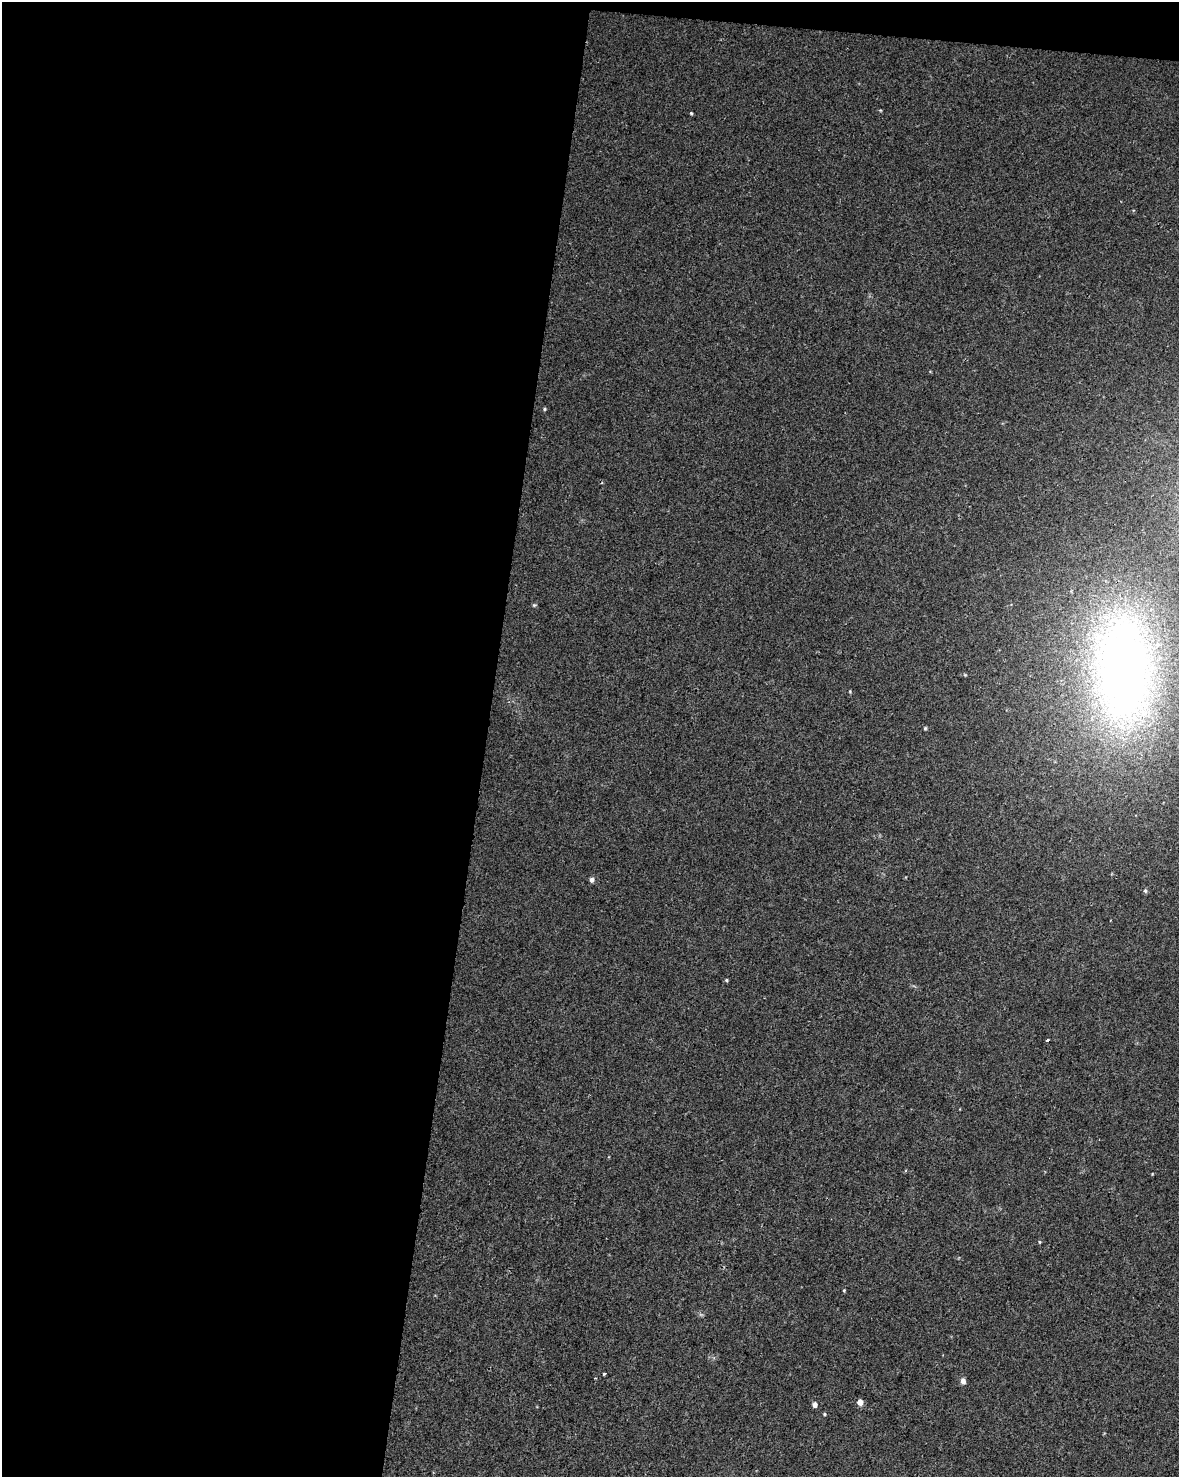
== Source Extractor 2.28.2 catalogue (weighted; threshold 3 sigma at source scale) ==
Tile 1 of 4 x 3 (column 1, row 1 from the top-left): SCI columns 8-1184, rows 3234-4708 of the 4715 x 4936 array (HDU 1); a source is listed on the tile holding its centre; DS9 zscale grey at full resolution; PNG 1181 x 1479 px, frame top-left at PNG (2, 2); no overlay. Shown black and unused: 42% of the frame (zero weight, under 2 of 3 exposures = <1% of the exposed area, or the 3 px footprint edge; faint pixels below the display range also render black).
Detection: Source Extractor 2.28.2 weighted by HDU 2 'WHT'; one run over the whole footprint, this tile lists its part. Background 0.045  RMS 0.0065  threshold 0.0291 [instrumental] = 3 sigma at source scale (4.5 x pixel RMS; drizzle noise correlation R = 1.50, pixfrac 1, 0.0396/0.0396 arcsec/px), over >= 5 px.
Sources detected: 17; all 17 listed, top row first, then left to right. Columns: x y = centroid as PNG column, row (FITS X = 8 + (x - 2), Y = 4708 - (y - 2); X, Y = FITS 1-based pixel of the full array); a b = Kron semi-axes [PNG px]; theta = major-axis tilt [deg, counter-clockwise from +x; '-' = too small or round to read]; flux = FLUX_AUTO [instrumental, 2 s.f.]
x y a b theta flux
691 113 4 4 - 0.71
544 409 5 3 - 0.69
534 605 5 5 - 0.81
1123 669 133 69 -88 420
850 691 5 3 - 0.52
925 728 4 3 - 0.8
592 880 5 5 - 2.3
1145 891 6 5 - 1.1
726 980 4 4 - 0.74
1048 1040 3 3 - 3.6
1039 1242 5 3 - 0.62
844 1290 4 3 - 0.55
604 1374 4 3 - 1.7
963 1381 7 6 - 2.8
860 1402 5 5 - 5
815 1405 5 5 - 2.6
824 1414 4 3 - 0.75
Overlapping masked pixels (flux is a lower limit): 1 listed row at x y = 1123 669
Isophote crosses this tile's border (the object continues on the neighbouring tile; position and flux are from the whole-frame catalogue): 1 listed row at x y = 1123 669